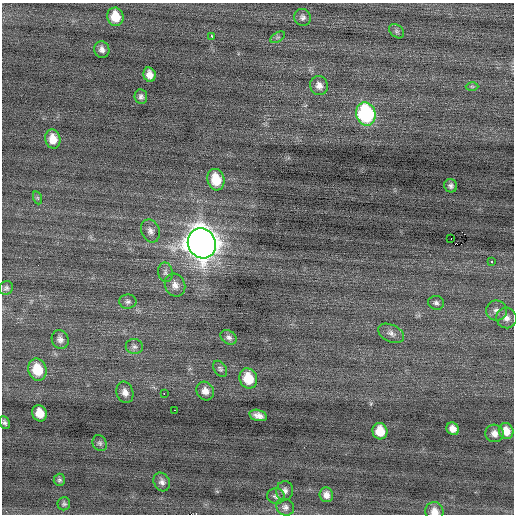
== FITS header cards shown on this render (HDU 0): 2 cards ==
NAXIS1  =                  512 / Axis length
NAXIS2  =                  512 / Axis length

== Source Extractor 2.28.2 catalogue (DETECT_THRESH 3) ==
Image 512 x 512 px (HDU 0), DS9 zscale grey, 1 PNG px = 1 image px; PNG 516 x 516 px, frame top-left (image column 1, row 512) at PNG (2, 3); each listed source drawn as its Kron ellipse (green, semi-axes under 4 px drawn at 4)
Background 0.0057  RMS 0.71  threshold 2.13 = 3 sigma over >= 5 px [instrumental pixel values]
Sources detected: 53; all 53 listed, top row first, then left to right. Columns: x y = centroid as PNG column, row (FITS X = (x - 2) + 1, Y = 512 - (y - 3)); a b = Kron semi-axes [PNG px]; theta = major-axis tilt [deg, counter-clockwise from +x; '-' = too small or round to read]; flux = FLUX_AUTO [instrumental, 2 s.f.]
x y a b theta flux
115 17 9 8 - 960
303 17 8 8 - 170
397 31 8 6 -41 120
212 36 3 3 - 170
278 37 8 4 30 90
102 49 8 7 - 230
150 75 7 6 - 380
319 85 10 8 -67 310
472 86 6 4 -1 81
141 97 7 6 - 150
366 114 12 9 -73 6300
53 139 9 7 -79 590
216 180 11 8 -74 1200
451 186 7 6 - 160
38 198 6 4 -71 73
150 231 12 9 -68 250
451 239 2 2 - 2.2
202 243 15 14 - 75000
491 261 3 3 - 120
165 272 10 7 -81 160
175 285 12 10 -66 340
6 288 7 6 - 130
128 302 8 7 - 140
436 303 8 7 - 140
496 311 10 10 - 270
506 318 10 10 - 290
391 333 14 8 -26 260
229 337 8 6 -32 180
60 339 9 8 - 230
134 347 8 7 - 170
220 369 9 6 -54 120
37 370 11 9 -75 1300
248 378 10 8 -69 1200
205 391 9 8 - 360
125 392 11 8 -72 320
164 394 3 2 - 640
174 410 3 2 - 360
40 413 8 7 - 690
258 415 9 5 -15 280
5 422 7 5 -65 130
453 429 7 6 - 340
380 431 8 7 - 940
506 431 8 7 - 580
494 433 9 8 - 320
100 443 8 7 - 120
59 480 6 5 - 100
162 482 10 8 -63 200
285 491 10 8 80 210
326 495 7 6 - 280
276 496 9 7 -6 160
64 504 6 6 - 100
285 507 9 8 - 190
434 511 9 9 - 400
At the frame edge (FLAGS 8, measured only in part): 1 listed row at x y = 434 511